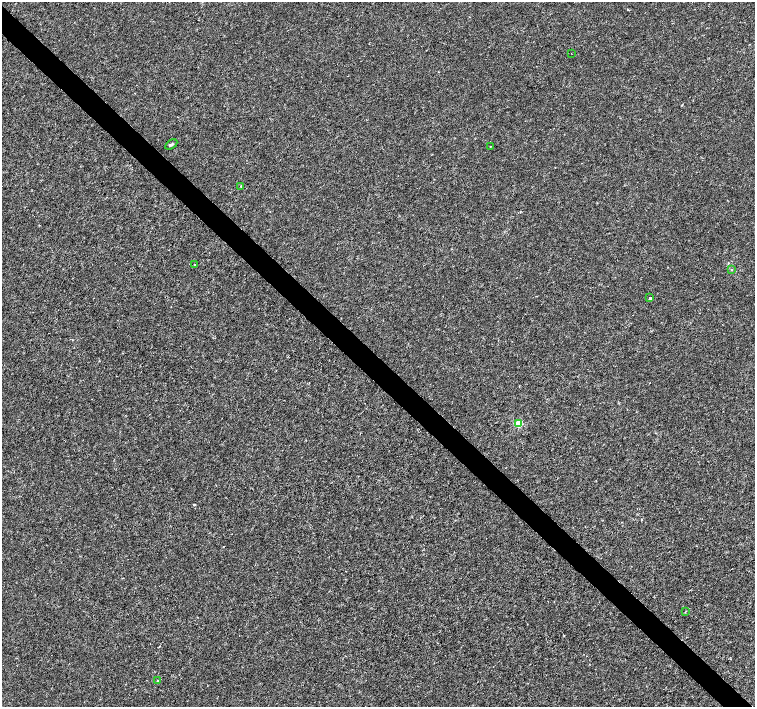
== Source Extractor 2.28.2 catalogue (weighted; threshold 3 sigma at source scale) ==
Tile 11 of 4 x 4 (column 3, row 3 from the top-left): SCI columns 3016-4521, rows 1632-3040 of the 6026 x 6016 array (HDU 1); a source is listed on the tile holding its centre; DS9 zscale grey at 2 x 2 block average (1 PNG px = mean of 2 x 2 image px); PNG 757 x 709 px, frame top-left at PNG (2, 2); each listed source drawn as its Kron ellipse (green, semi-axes under 4 px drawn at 4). Shown black and unused: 4% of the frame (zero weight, under 3 of 4 exposures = <1% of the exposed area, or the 3 px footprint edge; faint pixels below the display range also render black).
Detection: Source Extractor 2.28.2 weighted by HDU 2 'WHT'; one run over the whole footprint, this tile lists its part. Background -4.64e-05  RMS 0.0017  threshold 0.00754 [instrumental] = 3 sigma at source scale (4.5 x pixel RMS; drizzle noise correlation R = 1.50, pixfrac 1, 0.0396/0.0396 arcsec/px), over >= 5 px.
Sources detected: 10; all 10 listed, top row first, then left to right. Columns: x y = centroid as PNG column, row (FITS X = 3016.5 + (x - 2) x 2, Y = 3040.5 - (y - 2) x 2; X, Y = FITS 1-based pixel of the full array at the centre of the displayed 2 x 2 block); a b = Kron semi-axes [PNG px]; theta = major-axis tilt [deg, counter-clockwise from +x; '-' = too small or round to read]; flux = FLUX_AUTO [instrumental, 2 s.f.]
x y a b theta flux
571 53 2 2 - 0.11
171 144 7 2 32 0.52
490 146 2 2 - 0.23
241 186 3 2 - 0.25
195 264 2 2 - 0.3
732 270 3 2 - 0.21
650 298 3 2 - 0.74
519 424 3 3 - 15
685 612 2 2 - 0.2
157 680 2 2 - 0.16
Diffuse or blended objects may show on this block-average render without a row.